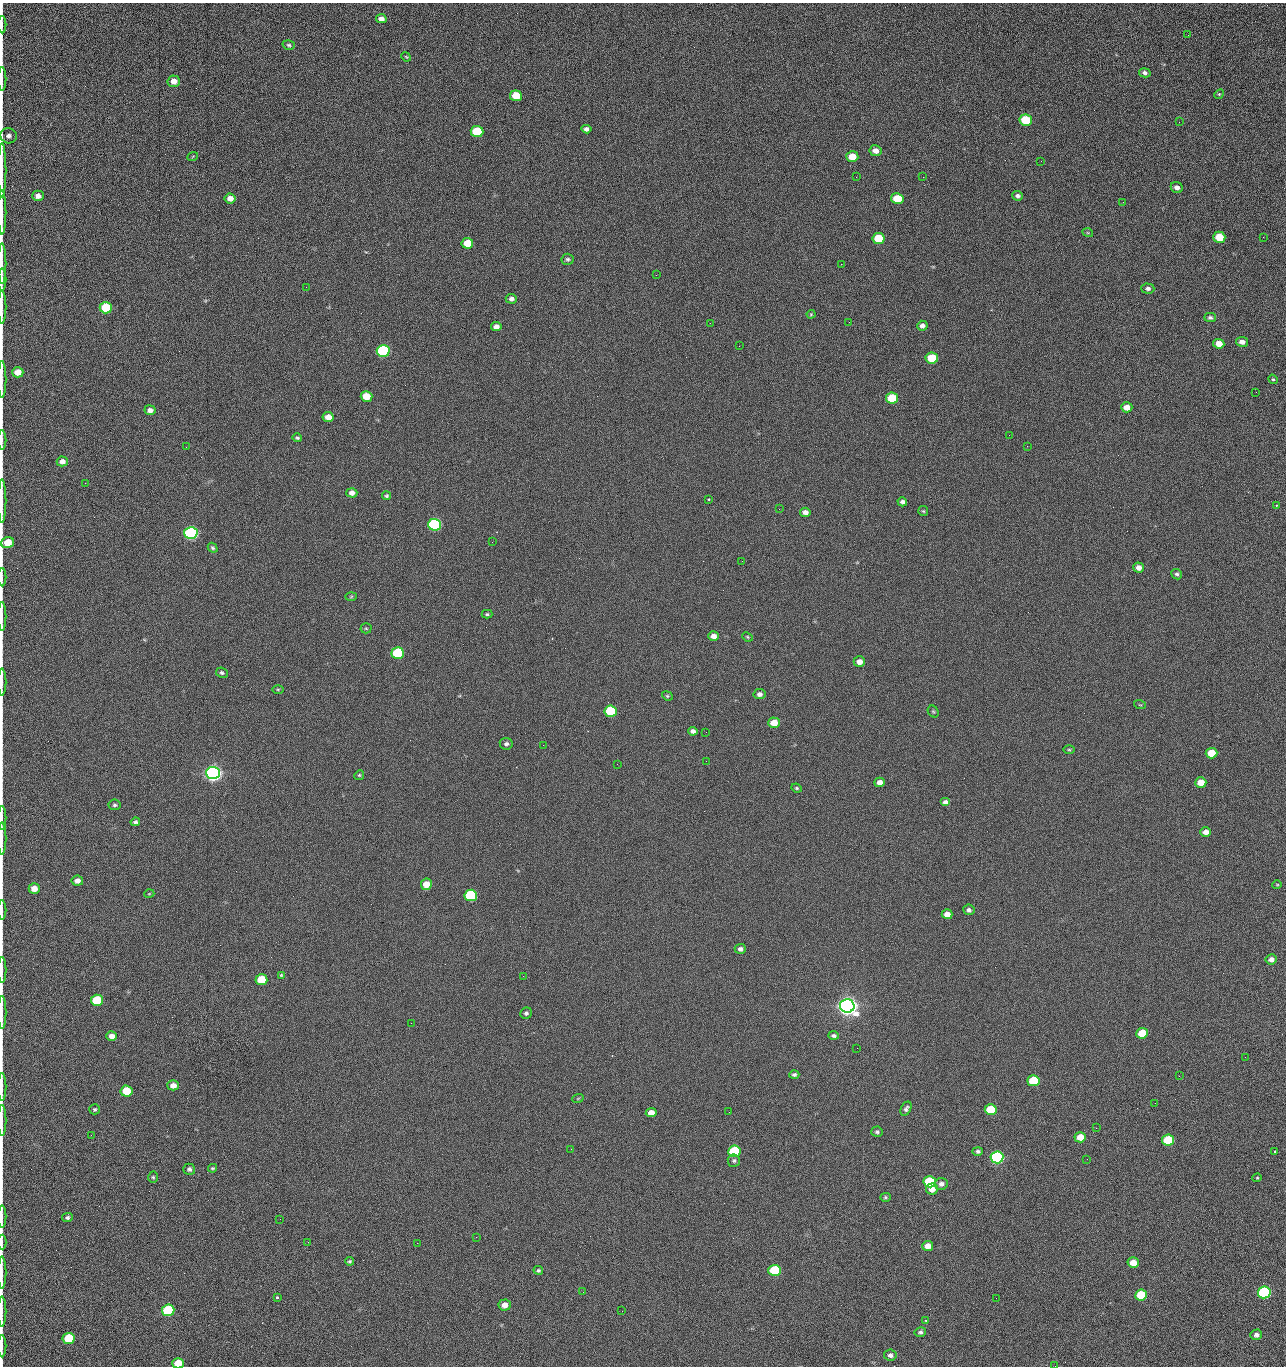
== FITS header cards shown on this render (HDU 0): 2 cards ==
NAXIS1  =                 1284 /fastest changing axis
NAXIS2  =                 1364 /next to fastest changing axis

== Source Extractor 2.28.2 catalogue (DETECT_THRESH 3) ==
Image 1284 x 1364 px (HDU 0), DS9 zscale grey, 1 PNG px = 1 image px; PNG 1288 x 1368 px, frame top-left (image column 1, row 1364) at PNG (2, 3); each listed source drawn as its Kron ellipse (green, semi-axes under 4 px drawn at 4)
Background 123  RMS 14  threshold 43.2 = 3 sigma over >= 5 px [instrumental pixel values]
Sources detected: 214; all 214 listed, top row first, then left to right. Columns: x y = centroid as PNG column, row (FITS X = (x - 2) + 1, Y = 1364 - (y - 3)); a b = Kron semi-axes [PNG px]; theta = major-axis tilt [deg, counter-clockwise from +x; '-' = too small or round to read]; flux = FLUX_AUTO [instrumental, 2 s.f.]
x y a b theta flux
381 19 5 4 - 4.5e+03
2 25 8 2 90 1.3e+03
1188 35 2 2 - 1.1e+03
289 45 6 4 -16 1.8e+03
406 57 5 4 - 8.6e+02
1145 73 6 4 -12 2.6e+03
2 79 12 2 90 2.1e+03
174 81 6 5 - 8.8e+03
1219 94 5 4 - 1.2e+03
516 96 6 5 - 2.2e+04
1026 120 6 5 - 4.3e+04
1179 122 2 2 - 1.2e+03
586 129 5 4 - 3.2e+03
477 131 6 5 - 5.3e+04
9 136 8 7 - 4.0e+03
875 151 6 5 - 6.3e+03
193 156 5 3 - 8.2e+02
852 157 6 5 - 1.6e+04
1041 161 2 2 - 1.8e+03
2 170 27 2 90 5.1e+03
856 177 2 2 - 2.4e+03
923 177 2 2 - 1.8e+04
1177 188 6 5 - 3.7e+03
38 196 6 5 - 5.1e+03
1018 196 5 4 - 2.6e+03
230 198 5 5 - 6.0e+03
897 199 6 5 - 2.8e+04
1123 202 3 2 - 8.4e+02
2 213 22 2 90 4.0e+03
1088 233 5 3 - 8.5e+02
1219 237 6 5 - 2.4e+04
1263 237 3 2 - 8.1e+02
879 238 6 5 - 4.1e+04
467 243 6 5 - 1.9e+04
568 259 6 5 - 1.9e+03
2 264 20 2 90 2.9e+03
841 264 2 2 - 2.7e+04
656 275 2 2 - 5.3e+02
2 280 11 2 90 1.8e+03
306 287 2 2 - 7.4e+02
1148 288 6 5 - 2.8e+03
511 299 5 5 - 3.2e+03
2 307 16 2 90 3.0e+03
106 308 6 5 - 5.2e+04
811 314 4 4 - 1.0e+03
1210 317 5 4 - 2.0e+03
849 322 3 2 - 6.9e+02
710 323 2 2 - 3.4e+03
922 326 5 5 - 3.5e+03
496 327 5 4 - 5.0e+03
1242 342 6 5 - 4.7e+03
1219 344 5 5 - 9.7e+03
739 346 2 2 - 4.6e+02
383 351 6 6 - 1.6e+05
932 358 6 5 - 4.0e+04
18 372 6 5 - 1.1e+04
2 379 18 2 90 3.2e+03
1273 379 5 4 - 1.3e+03
1256 392 2 2 - 1.3e+03
366 396 6 5 - 1.9e+04
892 398 6 5 - 3.3e+04
1127 407 5 5 - 9.5e+03
150 410 5 5 - 4.5e+03
328 417 5 5 - 9.2e+03
1009 435 2 2 - 3.3e+03
297 438 5 3 - 1.4e+03
2 440 10 2 90 1.6e+03
1027 446 2 2 - 5.6e+02
186 447 2 2 - 2.8e+03
62 461 5 5 - 5.6e+03
85 483 3 2 - 1.0e+03
352 493 5 5 - 5.1e+03
386 496 4 4 - 1.6e+03
709 499 3 2 - 1.6e+03
2 501 22 2 90 3.4e+03
902 502 5 4 - 3.1e+03
1276 505 3 2 - 9.0e+02
779 509 2 2 - 5.4e+02
923 511 5 5 - 1.3e+03
805 512 5 4 - 5.0e+03
434 525 6 6 - 1.9e+05
191 533 6 6 - 3.2e+05
492 542 2 2 - 2.6e+03
7 543 6 5 - 1.9e+04
213 548 5 4 - 1.7e+03
742 561 3 2 - 8.5e+02
1139 568 5 5 - 5.4e+03
1177 574 5 5 - 2.1e+03
2 577 9 2 90 1.5e+03
351 597 6 4 2 1.1e+03
487 614 5 4 - 1.3e+03
2 616 14 2 90 2.1e+03
366 628 5 5 - 1.1e+03
713 636 5 4 - 5.3e+03
747 637 5 4 - 1.2e+03
398 653 6 5 - 9.0e+04
859 662 6 5 - 7.3e+03
222 673 6 5 - 2.0e+03
2 682 13 2 90 2.3e+03
278 689 6 4 1 1.1e+03
759 694 6 5 - 4.0e+03
667 696 5 4 - 1.3e+03
1140 705 6 3 -18 1.0e+03
611 711 6 5 - 6.4e+04
933 711 6 5 - 1.3e+03
774 723 6 5 - 1.4e+04
693 731 5 4 - 3.5e+03
706 732 2 2 - 6.6e+02
506 744 6 6 - 2.6e+03
543 745 2 2 - 3.1e+03
1069 750 5 3 - 1.1e+03
1211 753 6 5 - 2.6e+04
706 761 2 2 - 2.1e+03
617 764 2 2 - 8.8e+02
213 773 7 6 - 7.3e+05
359 775 5 4 - 1.3e+03
880 782 5 4 - 5.8e+03
1201 783 5 5 - 1.3e+04
797 788 5 3 - 1.4e+03
945 802 5 4 - 3.8e+03
114 805 6 5 - 2.0e+03
2 818 11 2 90 1.7e+03
135 822 5 4 - 2.0e+03
1206 832 5 5 - 5.8e+03
2 839 16 2 90 2.6e+03
77 881 6 5 - 5.7e+03
426 884 6 5 - 1.3e+04
1277 885 5 4 - 9.8e+02
34 889 5 5 - 9.8e+03
149 894 5 3 - 8.4e+02
471 895 6 6 - 1.2e+05
2 910 10 2 90 1.5e+03
969 910 5 5 - 2.9e+03
947 914 5 5 - 9.3e+03
740 949 5 5 - 3.5e+03
1271 959 5 5 - 4.3e+03
2 970 13 2 90 2.0e+03
281 975 3 3 - 9.5e+02
523 976 2 2 - 2.0e+03
261 980 6 5 - 3.3e+04
97 1000 6 5 - 5.3e+04
847 1006 7 6 - 1.2e+06
2 1013 16 2 90 2.5e+03
526 1013 6 5 - 2.1e+03
411 1023 2 2 - 5.4e+03
1142 1033 6 5 - 2.8e+04
112 1036 5 5 - 6.2e+03
833 1036 5 4 - 2.2e+03
857 1048 2 2 - 1.3e+03
1245 1057 2 2 - 1.9e+03
794 1075 5 4 - 2.2e+03
1179 1076 2 2 - 2.8e+03
1033 1081 6 5 - 4.7e+04
173 1085 6 5 - 7.1e+03
2 1087 14 2 90 2.2e+03
126 1091 6 5 - 3.1e+04
578 1098 6 3 20 9.2e+02
1155 1103 2 2 - 9.1e+02
95 1109 5 5 - 1.6e+03
906 1109 7 5 63 2.6e+03
991 1110 6 5 - 4.3e+04
729 1112 3 2 - 1.0e+03
651 1113 5 4 - 8.6e+03
2 1121 15 2 90 2.2e+03
1096 1128 2 2 - 5.0e+02
877 1132 5 5 - 1.9e+03
91 1135 2 2 - 2.6e+03
1080 1137 5 5 - 1.6e+04
1168 1140 6 5 - 5.7e+04
571 1149 2 2 - 1.0e+03
734 1151 6 5 - 7.8e+04
978 1151 5 4 - 2.1e+03
1274 1151 3 2 - 8.3e+02
997 1157 6 6 - 2.8e+05
1087 1159 2 2 - 1.4e+03
734 1161 6 6 - 2.0e+03
213 1168 4 3 - 1.2e+03
189 1169 6 5 - 2.7e+03
153 1177 5 5 - 1.4e+03
1257 1178 4 4 - 9.9e+02
930 1182 6 5 - 8.4e+04
941 1184 6 6 - 4.0e+03
932 1189 6 5 - 9.8e+03
885 1197 5 4 - 1.3e+03
2 1217 11 2 90 1.9e+03
67 1217 5 4 - 2.1e+03
280 1219 2 2 - 2.3e+03
476 1237 2 2 - 7.2e+03
2 1242 7 2 90 1.1e+03
308 1242 2 2 - 1.7e+03
417 1243 2 2 - 5.3e+03
928 1246 5 5 - 8.6e+03
350 1261 4 3 - 1.4e+03
1133 1263 5 5 - 1.3e+04
538 1270 5 4 - 1.5e+03
775 1270 6 5 - 8.0e+04
2 1273 16 2 90 3.0e+03
583 1292 2 2 - 4.7e+02
1264 1292 6 6 - 1.9e+05
1141 1295 6 5 - 4.5e+04
277 1298 3 3 - 2.3e+03
996 1298 2 2 - 2.6e+03
505 1305 6 5 - 7.9e+03
168 1310 6 6 - 1.0e+05
2 1311 15 2 90 2.2e+03
622 1311 3 2 - 7.3e+02
926 1321 3 2 - 8.0e+02
920 1332 6 5 - 2.0e+03
1256 1335 6 5 - 3.3e+03
69 1338 6 5 - 5.3e+04
2 1346 11 2 90 1.6e+03
890 1355 6 5 - 3.6e+03
178 1363 6 5 - 1.8e+04
1055 1366 2 2 - 2.0e+03
At the frame edge (FLAGS 8, measured only in part): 29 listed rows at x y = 2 25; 2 79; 9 136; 2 170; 2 213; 2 264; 2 280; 2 307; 2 379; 2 440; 2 501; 7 543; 2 577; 2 616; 2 682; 2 818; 2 839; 2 910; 2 970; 2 1013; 2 1087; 2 1121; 2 1217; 2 1242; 2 1273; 2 1311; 2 1346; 178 1363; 1055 1366

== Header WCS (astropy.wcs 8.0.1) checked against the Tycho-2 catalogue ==
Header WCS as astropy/WCSLIB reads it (CRVAL/CRPIX/CD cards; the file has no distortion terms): RA---TAN/DEC--TAN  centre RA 15:41:40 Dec +51:59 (235.42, +51.98 deg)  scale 1.26 arcsec/px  FOV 26.9' x 28.5'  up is +92 deg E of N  parity flipped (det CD > 0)
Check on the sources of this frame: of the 60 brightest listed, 11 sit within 2.0 arcsec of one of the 12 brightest Tycho-2 stars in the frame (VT <= 12.29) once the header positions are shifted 0.36 arcsec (0.14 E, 0.33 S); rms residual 1.04 arcsec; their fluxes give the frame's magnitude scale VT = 24.59 - 2.5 log10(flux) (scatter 0.21 mag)
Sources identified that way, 11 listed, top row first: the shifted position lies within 2.0 arcsec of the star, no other Tycho-2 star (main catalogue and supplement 1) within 4.0 arcsec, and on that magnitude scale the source's flux lands within +1.5 / -3 mag of the star's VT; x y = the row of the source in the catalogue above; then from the Tycho-2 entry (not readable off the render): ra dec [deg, ICRS J2000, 3 dp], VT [Tycho-2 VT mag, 2 dp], TYC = Tycho-2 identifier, HIP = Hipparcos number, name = IAU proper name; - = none
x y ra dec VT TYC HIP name
383 351 235.614 +52.064 11.61 3489-1132-1 - -
434 525 235.514 +52.049 11.19 3489-1407-1 - -
191 533 235.515 +52.133 11.12 3489-1380-1 - -
213 773 235.378 +52.130 9.31 3489-1322-1 76850 -
471 895 235.303 +52.042 11.52 3489-958-1 - -
847 1006 235.232 +51.912 9.59 3489-824-1 - -
997 1157 235.143 +51.862 10.97 3489-1016-1 - -
930 1182 235.131 +51.886 12.29 3489-908-1 - -
775 1270 235.084 +51.941 11.45 3489-1346-1 - -
1264 1292 235.062 +51.771 11.53 3489-1453-1 - -
168 1310 235.075 +52.152 11.74 3489-912-1 - -